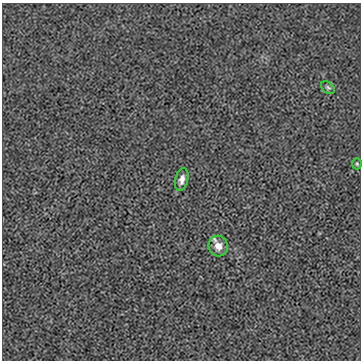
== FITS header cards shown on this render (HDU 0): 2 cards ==
NAXIS1  =                  359
NAXIS2  =                  358

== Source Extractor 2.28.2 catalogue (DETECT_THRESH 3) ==
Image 359 x 358 px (HDU 0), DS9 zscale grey, 1 PNG px = 1 image px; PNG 363 x 362 px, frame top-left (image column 1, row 358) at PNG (2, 3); each listed source drawn as its Kron ellipse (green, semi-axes under 4 px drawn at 4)
Background 0.00226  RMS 0.073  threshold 0.219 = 3 sigma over >= 5 px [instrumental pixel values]
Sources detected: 4; all 4 listed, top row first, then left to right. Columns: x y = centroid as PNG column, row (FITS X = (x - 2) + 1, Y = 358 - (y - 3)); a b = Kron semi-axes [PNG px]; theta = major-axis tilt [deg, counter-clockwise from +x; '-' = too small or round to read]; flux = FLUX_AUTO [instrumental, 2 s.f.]
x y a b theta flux
328 87 8 5 -37 10
357 164 5 4 - 6.8
182 179 12 6 75 30
218 246 10 9 - 43